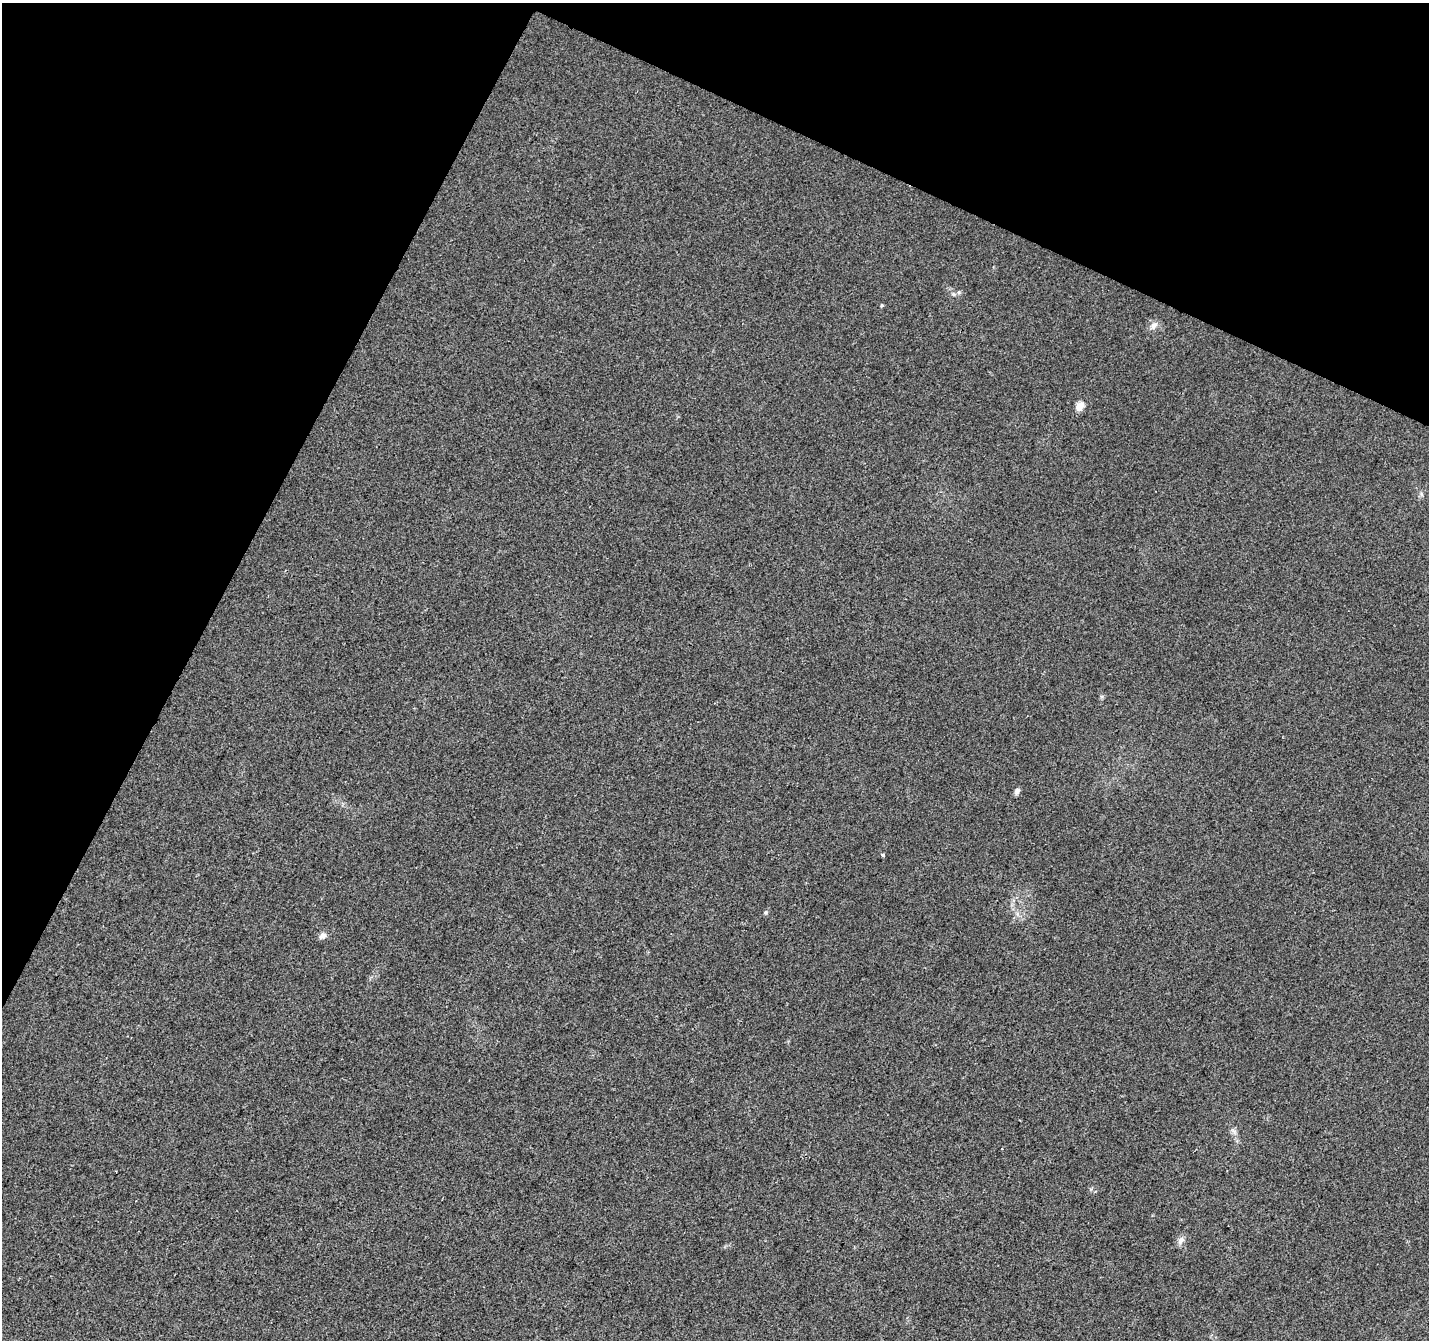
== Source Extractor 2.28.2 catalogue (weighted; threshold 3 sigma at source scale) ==
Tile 2 of 4 x 4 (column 2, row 1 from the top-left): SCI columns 1433-2859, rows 4282-5619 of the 5714 x 5821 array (HDU 1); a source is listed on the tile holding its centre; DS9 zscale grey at full resolution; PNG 1431 x 1342 px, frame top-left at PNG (2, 3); no overlay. Shown black and unused: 24% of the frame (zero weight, under 2 of 3 exposures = <1% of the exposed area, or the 3 px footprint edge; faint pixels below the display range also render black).
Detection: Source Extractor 2.28.2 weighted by HDU 2 'WHT'; one run over the whole footprint, this tile lists its part. Background 0.00932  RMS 0.0047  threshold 0.0211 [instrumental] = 3 sigma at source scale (4.5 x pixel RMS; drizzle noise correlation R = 1.50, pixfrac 1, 0.0396/0.0396 arcsec/px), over >= 5 px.
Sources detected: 10; all 10 listed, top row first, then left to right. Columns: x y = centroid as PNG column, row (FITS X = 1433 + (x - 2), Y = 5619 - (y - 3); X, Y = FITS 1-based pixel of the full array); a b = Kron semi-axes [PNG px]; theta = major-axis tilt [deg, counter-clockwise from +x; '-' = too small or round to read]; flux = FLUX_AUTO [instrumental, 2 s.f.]
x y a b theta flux
959 292 6 4 72 0.66
881 305 5 3 - 0.51
1154 325 9 7 44 2
1080 406 12 8 50 3.2
1017 791 7 5 63 1.6
882 855 3 3 - 2.2
765 912 6 5 - 0.76
322 936 11 7 29 1.9
1233 1131 9 3 -45 0.98
1181 1240 11 7 53 2.1